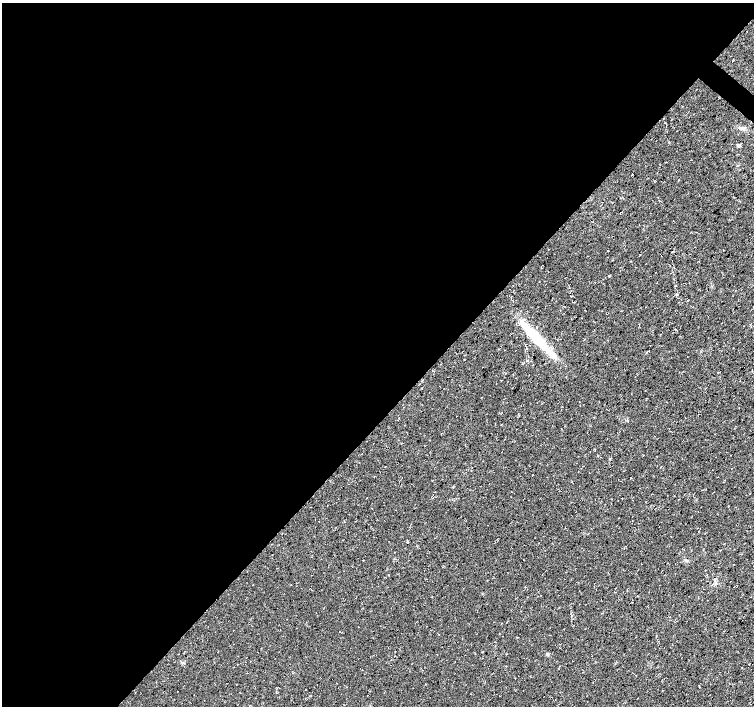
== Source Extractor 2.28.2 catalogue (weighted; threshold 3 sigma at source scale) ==
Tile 5 of 4 x 4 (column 1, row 2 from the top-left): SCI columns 7-1509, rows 3050-4457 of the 6017 x 6031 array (HDU 1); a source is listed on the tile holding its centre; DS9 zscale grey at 2 x 2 block average (1 PNG px = mean of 2 x 2 image px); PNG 756 x 708 px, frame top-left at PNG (2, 3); no overlay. Shown black and unused: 59% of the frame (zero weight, under 3 of 4 exposures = <1% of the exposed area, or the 3 px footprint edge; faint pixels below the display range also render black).
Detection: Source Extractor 2.28.2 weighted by HDU 2 'WHT'; one run over the whole footprint, this tile lists its part. Background 0.0136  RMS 0.0049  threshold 0.0221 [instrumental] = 3 sigma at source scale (4.5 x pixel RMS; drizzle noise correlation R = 1.50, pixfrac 1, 0.0396/0.0396 arcsec/px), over >= 5 px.
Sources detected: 12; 1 cosmic-ray / hot-pixel residue — not listed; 1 inside a brighter listed object's ellipse — not listed separately; the other 10 listed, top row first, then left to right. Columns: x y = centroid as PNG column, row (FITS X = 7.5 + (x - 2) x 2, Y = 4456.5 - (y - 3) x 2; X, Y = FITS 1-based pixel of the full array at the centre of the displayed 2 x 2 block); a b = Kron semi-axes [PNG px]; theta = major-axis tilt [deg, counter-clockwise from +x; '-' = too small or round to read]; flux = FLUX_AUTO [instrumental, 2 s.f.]
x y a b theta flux
742 128 7 3 -19 3
739 145 5 4 - 2
676 171 2 2 - 0.42
536 338 41 8 -48 56
526 348 3 2 - 0.8
527 360 3 2 - 1.2
533 475 2 2 - 0.4
717 477 2 2 - 1.1
455 662 2 2 - 0.44
367 695 2 2 - 0.41
Diffuse or blended objects may show on this block-average render without a row.